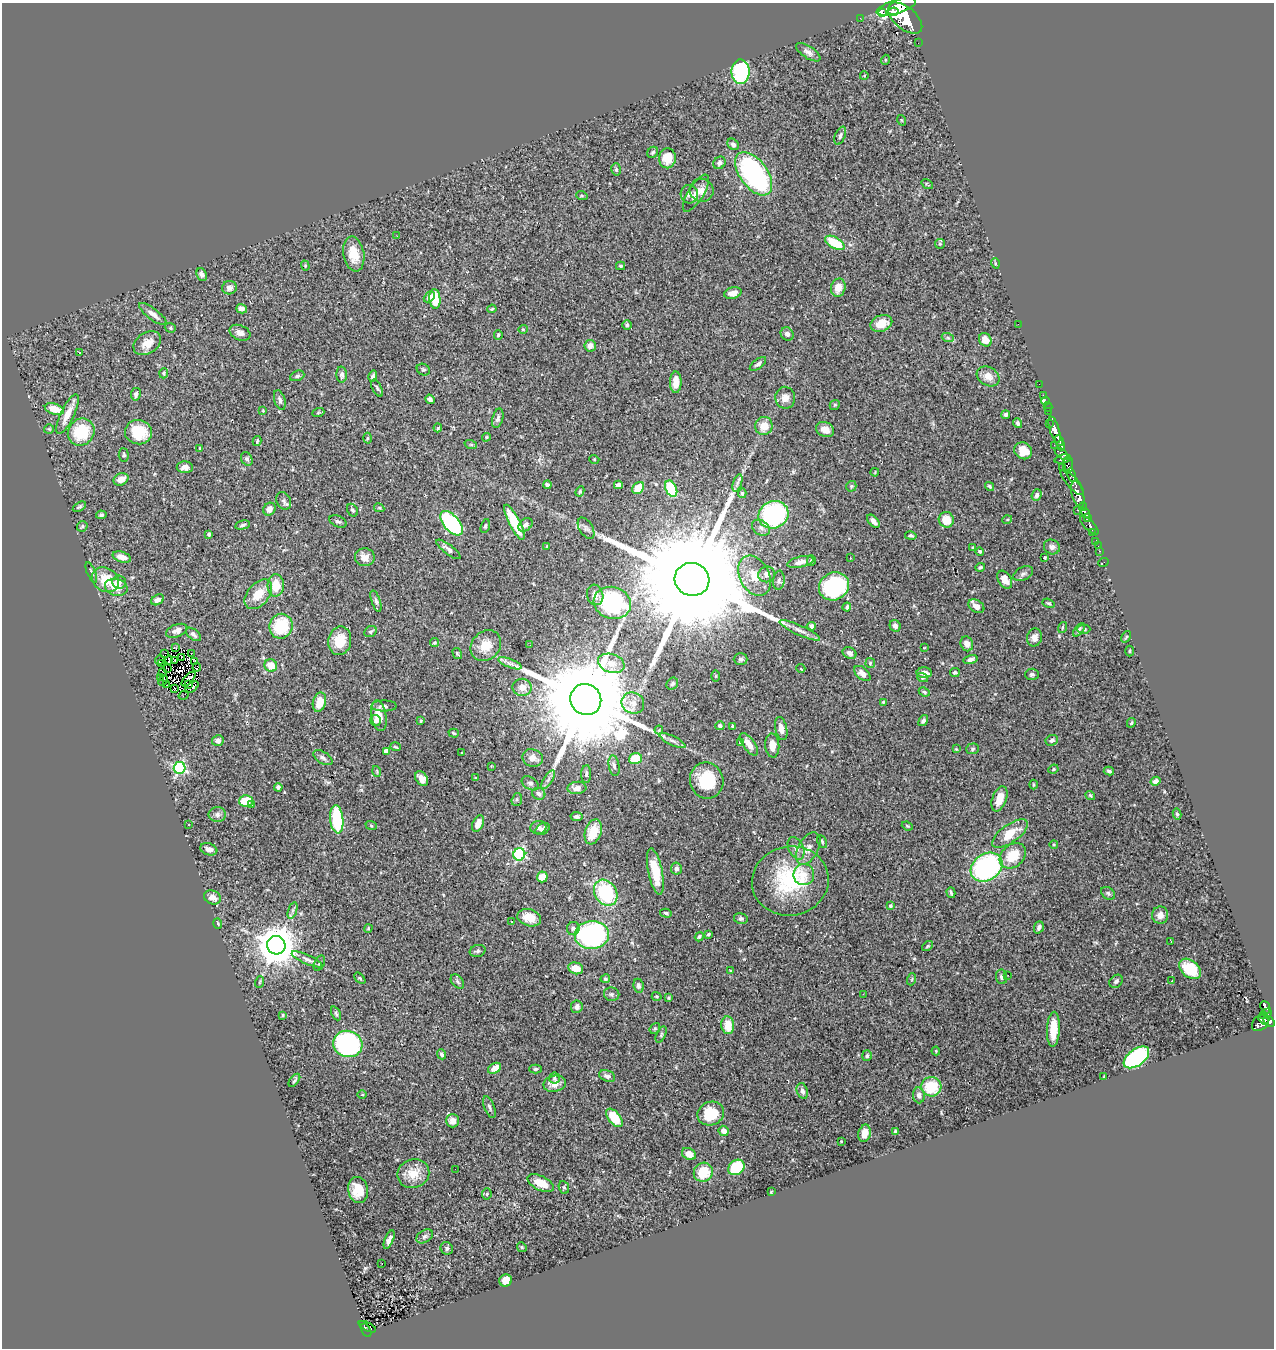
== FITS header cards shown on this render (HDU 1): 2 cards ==
NAXIS1  =                 1272
NAXIS2  =                 1346

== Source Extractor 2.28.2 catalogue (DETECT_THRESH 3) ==
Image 1272 x 1346 px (HDU 1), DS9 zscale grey, 1 PNG px = 1 image px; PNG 1276 x 1350 px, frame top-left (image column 1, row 1346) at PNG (2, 3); each listed source drawn as its Kron ellipse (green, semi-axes under 4 px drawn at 4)
Background 0.756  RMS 0.041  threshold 0.124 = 3 sigma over >= 5 px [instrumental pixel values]
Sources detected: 411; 1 with non-positive FLUX_AUTO (blend fragments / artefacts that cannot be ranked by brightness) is neither listed nor drawn; the other 410 listed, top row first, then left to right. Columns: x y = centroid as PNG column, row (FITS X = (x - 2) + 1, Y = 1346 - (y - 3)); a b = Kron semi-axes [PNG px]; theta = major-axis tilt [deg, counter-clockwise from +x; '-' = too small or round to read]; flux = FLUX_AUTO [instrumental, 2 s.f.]
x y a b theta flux
896 7 20 7 17 3700
893 12 5 4 - 620
883 13 2 2 - 10000
860 18 2 2 - 9.8
905 18 20 11 -40 4900
918 43 2 2 - 5.9
808 52 14 6 -33 13
885 60 5 3 - 2.4
740 72 12 9 -89 270
864 76 4 3 - 2
901 120 5 3 - 2.3
840 136 10 5 69 7.3
733 144 6 5 - 9.1
653 152 6 5 - 5.3
667 158 10 8 83 42
719 163 6 5 - 8.3
616 169 6 5 - 4.6
754 174 25 13 -53 530
927 184 6 2 -35 2.6
702 190 12 11 - 22
696 193 21 8 58 23
689 194 9 9 - 11
582 196 6 4 -19 3.6
397 236 3 2 - 2.9
835 243 10 5 -31 87
940 244 5 5 - 3.3
354 254 17 10 -79 47
995 263 5 3 - 2.5
305 266 5 4 - 3.5
620 266 4 3 - 3.5
202 274 6 5 - 9.6
229 288 7 6 - 13
838 288 9 7 77 30
733 293 9 5 15 20
429 297 6 4 44 9.3
435 299 10 5 -86 72
242 309 5 4 - 11
492 309 5 3 - 3
153 314 16 5 -37 19
881 323 11 8 22 40
1018 324 2 2 - 51
627 325 4 4 - 5.4
170 328 6 4 -20 4.4
523 329 5 4 - 2.9
240 333 11 7 -23 15
787 334 7 6 - 11
498 335 4 4 - 4.6
948 338 6 4 -19 4.6
985 340 7 6 - 31
147 343 15 10 33 31
590 346 6 5 - 17
79 352 3 2 - 2.3
758 364 10 4 39 8.1
423 370 7 5 -28 5.1
164 373 5 4 - 4.4
342 375 8 5 -87 8.8
297 376 7 5 23 5.6
373 376 6 4 75 6.2
988 376 12 9 -30 26
676 382 11 5 90 28
1039 384 2 2 - 6.1
377 388 9 4 -62 5.5
136 394 6 5 - 7.9
1043 395 3 2 - 9.1
785 398 11 10 - 21
430 399 5 4 - 9.2
280 400 10 5 -73 8.2
1045 401 4 3 - 32
835 405 5 4 - 3.6
1048 407 5 2 - 20
54 409 10 5 -18 48
263 410 3 3 - 2.1
1049 411 3 2 - 24
318 413 6 4 20 3.4
67 414 22 6 65 42
1006 415 4 4 - 5.7
498 418 10 5 75 8.5
1018 423 5 4 - 6.4
1049 424 2 2 - 6.7
764 426 9 8 - 38
438 428 4 3 - 3.3
49 429 5 5 - 3.5
825 430 9 7 -23 24
1055 430 13 5 -73 1200
81 432 14 13 - 120
138 432 13 12 - 97
486 437 4 3 - 2.9
367 438 5 3 - 2.7
1059 440 5 4 - 690
257 441 5 3 - 4.4
471 445 6 4 -19 3.4
1054 445 2 2 - 13
1061 445 5 3 - 520
200 448 4 2 - 1.9
1023 451 9 8 - 32
1062 454 8 4 -39 320
124 455 7 5 -87 5.5
247 459 7 5 -60 6.4
594 459 5 3 - 2.2
1062 459 8 3 12 420
1068 465 9 5 88 490
185 467 8 6 -1 13
1062 468 2 2 - 9.7
875 472 4 3 - 2.3
1072 475 7 4 -79 390
121 479 8 6 26 23
1072 482 16 5 -49 1000
737 483 9 4 71 7.6
547 485 4 3 - 6.4
618 485 4 4 - 9.2
851 486 5 5 - 4.5
990 486 5 3 - 4.2
638 488 6 5 - 58
671 489 8 5 -65 160
580 491 5 4 - 4.2
742 493 5 4 - 4.7
1078 494 13 6 -76 2600
1037 495 6 5 - 8.4
284 501 9 7 -62 7.8
1083 506 4 3 - 310
79 507 7 3 31 5.2
379 508 5 4 - 3.3
269 509 7 5 52 14
353 510 7 5 -61 5.2
1077 510 3 2 - 25
1085 513 6 4 -49 670
101 515 5 4 - 4.2
773 515 15 13 23 380
1087 518 3 3 - 490
946 520 8 7 - 46
1007 520 5 3 - 2.6
338 521 9 5 -24 6.2
873 521 8 4 -48 12
514 522 19 5 -63 99
451 523 15 8 -49 340
243 525 8 4 12 6
525 525 8 5 42 9.5
1089 525 12 5 -44 280
82 526 6 5 - 3.9
485 526 7 4 75 4.2
586 528 12 6 -58 9.1
761 528 10 7 -37 12
1093 533 3 3 - 180
209 534 3 3 - 7
911 536 6 3 -10 4.7
1096 541 4 3 - 56
547 546 3 3 - 2.6
1098 546 2 2 - 4.6
1052 547 8 7 - 12
973 548 4 3 - 3.1
448 549 14 5 -37 11
1100 551 3 2 - 22
980 552 4 4 - 5.5
122 557 9 5 -17 25
365 557 10 9 - 22
1045 557 3 3 - 5.2
850 558 3 2 - 4.8
811 561 5 4 - 4.3
800 562 13 5 13 18
1103 562 5 2 - 8.8
980 567 5 3 - 4.6
91 572 11 4 -67 6.4
767 574 8 7 - 17
1023 574 10 6 28 8.5
754 576 21 14 -64 57
692 579 17 16 - 130000
105 580 14 11 -33 67
779 580 9 5 83 8.4
1005 580 10 6 -58 24
119 582 7 6 - 12
276 585 11 8 87 52
834 586 15 13 31 340
116 587 11 8 -16 39
258 594 17 10 49 52
595 595 10 8 -74 16
157 600 7 5 31 15
376 601 11 4 -71 7
612 603 19 16 -17 260
1048 603 6 4 -21 4
976 606 8 6 -33 17
847 607 4 3 - 5.5
281 626 12 11 - 110
812 626 4 4 - 8.4
895 626 6 5 - 12
1062 627 6 2 71 2.6
1084 629 6 4 0 4.2
800 630 22 5 -24 19
1079 630 8 4 52 5
177 631 11 6 21 15
371 632 6 5 - 5
193 634 9 5 -39 9.4
1034 637 9 7 78 15
1126 637 6 3 56 3.6
340 641 14 11 79 57
434 643 4 4 - 4.3
967 644 7 6 - 19
530 645 3 2 - 2.1
486 646 17 14 45 44
176 648 3 2 - 1.2
924 648 3 2 - 1.6
1130 651 5 3 - 3
165 653 3 2 - 1500
457 653 6 4 -58 3.6
849 653 7 5 -25 11
191 654 3 2 - 4.9
181 657 3 2 - 1.8
741 659 7 6 - 6.2
160 660 5 3 - 0.086
169 660 4 2 - 0.59
175 660 2 2 - 2.2
970 660 7 4 14 11
195 661 4 2 - 4.2
161 663 4 2 - 2.5
510 663 12 4 -21 10
611 663 14 9 -18 26
870 663 5 4 - 3.5
271 666 6 6 - 38
197 667 4 2 - 4
801 668 4 3 - 5.3
168 669 3 2 - 0.84
163 672 3 2 - 1.9
862 673 10 5 -41 16
924 673 7 5 0 16
955 673 5 4 - 5.4
1032 674 7 6 - 6.1
715 676 6 4 90 3
160 677 2 2 - 250
922 677 5 4 - 4.6
188 679 9 3 48 4.4
163 680 6 3 62 3.7
189 684 3 2 - 0.15
672 684 6 5 - 5.2
167 685 4 2 - 1.8
192 687 7 3 37 11
522 687 9 8 - 19
174 688 2 2 - 1.3
924 692 6 3 -25 3.8
184 695 5 2 - 1.4
586 699 16 15 - 73000
319 702 10 6 74 44
883 702 3 3 - 3.4
633 703 11 10 - 24
384 706 12 5 0 9
379 716 15 7 -81 41
376 721 5 5 - 8.1
421 721 4 3 - 2.8
923 721 6 4 53 6.9
1131 723 5 3 - 3.6
720 726 5 4 - 8.3
732 726 4 3 - 5.1
781 729 12 6 -77 19
659 730 4 3 - 2.7
454 733 5 3 - 3.4
1052 740 6 5 - 8.4
218 741 5 5 - 11
672 741 14 4 -25 11
740 742 3 3 - 5.3
749 744 13 6 -54 30
772 746 12 7 -85 31
395 747 5 3 - 2.9
956 749 4 4 - 2.2
973 749 6 5 - 4.8
386 751 4 4 - 18
462 753 3 2 - 1.9
323 758 11 6 -32 8.2
533 758 10 8 -20 28
635 759 6 5 - 77
491 766 3 3 - 1.9
614 766 10 5 -80 9.4
180 768 6 6 - 390
1053 769 5 4 - 3.3
377 771 5 3 - 2.7
1109 771 5 4 - 6.3
586 774 9 5 86 7.2
475 777 4 2 - 1.9
422 779 8 5 -53 22
548 780 11 4 57 8.7
707 780 18 16 -74 120
1156 781 5 4 - 13
530 783 9 6 -31 7.9
1033 785 5 2 - 2.6
278 787 4 4 - 5.6
577 788 9 6 4 20
539 794 7 6 - 9.4
1090 796 5 3 - 3.7
999 799 13 7 70 31
517 800 6 5 - 5.1
246 801 6 6 - 64
252 805 4 3 - 5.6
217 814 8 7 - 11
1177 814 5 4 - 4.9
576 816 6 4 -10 6.1
337 819 14 6 -84 170
478 824 9 5 66 26
189 825 3 3 - 4
371 825 6 3 -20 2.8
907 826 6 4 -22 3.3
538 827 8 6 7 9.7
542 829 8 5 33 8.9
593 832 13 8 71 63
1010 834 21 9 35 59
822 841 7 4 -64 4.1
1054 845 4 3 - 2.4
796 848 12 7 -64 17
209 849 9 6 -19 13
808 849 17 10 61 28
519 854 6 6 - 330
1013 856 14 11 41 66
987 867 17 13 34 490
676 868 6 5 - 8.9
655 872 23 7 -78 76
804 875 10 10 - 23
542 877 5 5 - 34
790 881 38 34 11 250
606 893 14 11 -57 210
951 893 5 2 - 4.6
1108 893 8 5 -37 6.1
212 897 8 6 -24 18
890 905 4 4 - 4.5
292 911 8 4 71 6.6
666 913 6 3 -15 4.4
1160 915 8 8 - 20
529 918 12 8 -16 35
741 918 7 5 -13 6.4
511 921 2 2 - 2.9
218 923 5 3 - 2.7
1039 927 6 4 70 7.9
368 928 4 3 - 3.2
573 928 6 6 - 7.2
708 934 3 2 - 3.7
592 935 17 14 3 450
699 937 5 3 - 5.4
1171 941 3 2 - 2.3
276 945 9 9 - 8200
927 946 6 3 38 4
478 951 8 6 16 6.6
307 959 16 4 -24 12
319 963 8 5 65 5.2
576 968 7 6 - 32
1190 969 12 8 -39 82
731 971 4 3 - 2.6
1008 975 3 2 - 2.5
1001 977 7 5 -81 9.1
360 978 7 4 -45 4.2
605 979 5 4 - 4.3
912 979 6 3 71 3.8
1116 981 7 6 - 7.5
1172 981 3 3 - 3
260 982 6 3 70 3
457 982 8 5 -50 6.4
639 986 7 5 -80 7.8
612 994 8 6 -11 7.1
863 994 3 2 - 2.7
657 996 5 4 - 3.4
669 998 4 4 - 3.8
577 1007 6 6 - 12
1265 1007 6 4 -68 140
336 1013 7 4 -64 5.2
1267 1013 4 3 - 130
283 1015 4 3 - 2.9
1264 1015 4 3 - 69
1264 1020 5 3 - 200
1269 1021 6 4 -46 380
1261 1022 10 7 44 400
728 1025 9 6 -85 48
655 1028 6 5 - 4
1053 1029 17 6 88 52
661 1035 8 4 64 4.6
348 1044 15 13 -14 500
936 1051 4 4 - 2.4
442 1054 5 4 - 6.7
867 1056 5 5 - 5.7
1136 1057 15 8 37 340
495 1068 7 5 29 20
535 1069 6 4 1 5.1
607 1076 8 5 -19 11
1104 1076 3 2 - 2.5
554 1078 5 5 - 4.3
294 1080 8 2 52 3.8
555 1084 11 8 11 26
931 1087 10 9 - 97
802 1091 8 5 -71 10
362 1095 5 3 - 2.7
919 1095 8 6 -84 11
489 1107 11 5 -69 7.5
711 1113 13 11 19 87
614 1118 11 6 -51 75
452 1121 6 6 - 22
724 1131 5 5 - 18
895 1132 4 3 - 4.5
865 1133 9 6 76 31
841 1141 2 2 - 2.2
689 1154 7 5 -31 26
736 1167 9 7 36 130
455 1169 2 2 - 1.7
703 1172 10 9 - 73
413 1174 16 14 19 53
541 1183 14 7 -26 48
564 1187 6 5 - 4.7
358 1190 13 10 -78 47
771 1192 4 3 - 2.3
487 1194 5 5 - 6
425 1236 9 6 30 8
389 1239 10 4 67 12
522 1247 5 4 - 3.4
447 1248 6 6 - 6.9
382 1263 3 2 - 9.6
506 1280 6 6 - 54
367 1327 9 2 -26 25
366 1330 7 4 -59 73
At the frame edge (FLAGS 8, measured only in part): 1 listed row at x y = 896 7
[1 non-positive-flux detection neither listed nor drawn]